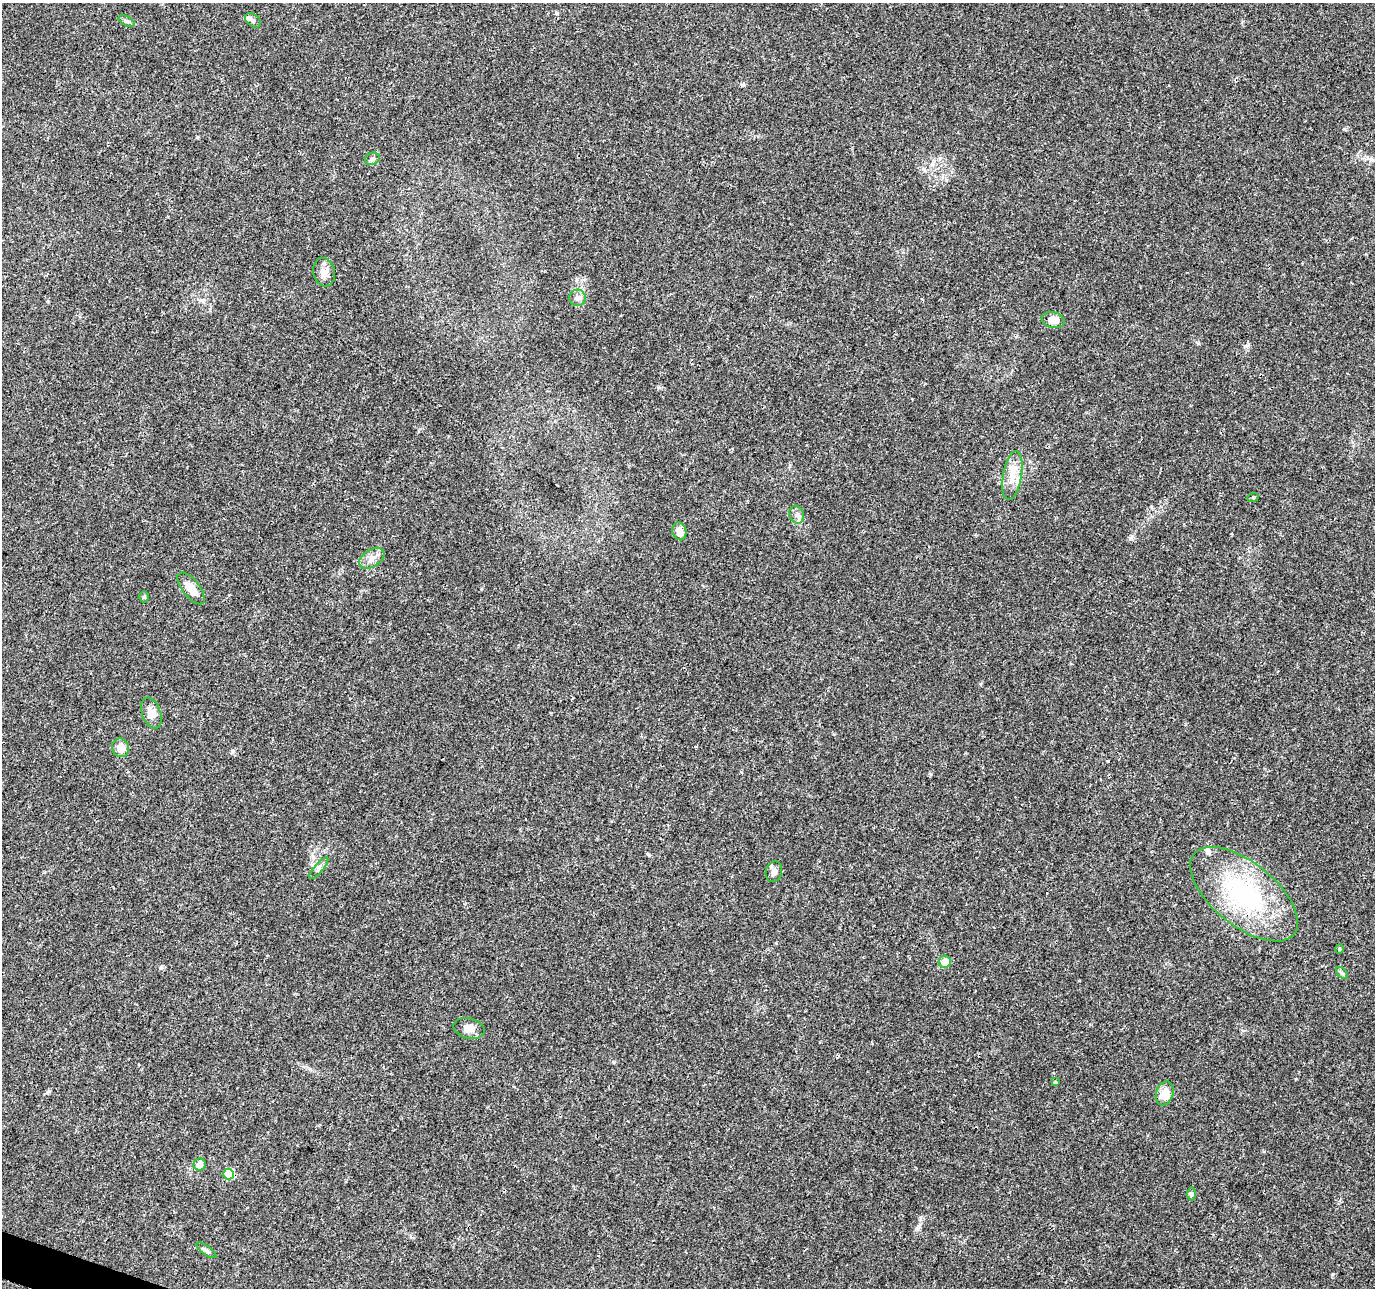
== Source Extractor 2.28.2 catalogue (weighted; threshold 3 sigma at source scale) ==
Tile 7 of 4 x 4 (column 3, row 2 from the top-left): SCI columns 2750-4122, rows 2792-4077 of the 5505 x 5644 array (HDU 1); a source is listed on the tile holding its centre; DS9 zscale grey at full resolution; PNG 1377 x 1290 px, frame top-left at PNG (2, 3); each listed source drawn as its Kron ellipse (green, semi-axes under 4 px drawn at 4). Shown black and unused: <1% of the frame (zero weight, under 3 of 4 exposures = <1% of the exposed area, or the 3 px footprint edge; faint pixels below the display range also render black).
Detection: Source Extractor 2.28.2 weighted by HDU 2 'WHT'; one run over the whole footprint, this tile lists its part. Background 0.0464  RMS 0.0039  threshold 0.0174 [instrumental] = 3 sigma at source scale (4.5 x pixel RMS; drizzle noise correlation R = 1.50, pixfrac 1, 0.0396/0.0396 arcsec/px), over >= 5 px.
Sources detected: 29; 1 inside a brighter listed object's ellipse — not listed separately; the other 28 listed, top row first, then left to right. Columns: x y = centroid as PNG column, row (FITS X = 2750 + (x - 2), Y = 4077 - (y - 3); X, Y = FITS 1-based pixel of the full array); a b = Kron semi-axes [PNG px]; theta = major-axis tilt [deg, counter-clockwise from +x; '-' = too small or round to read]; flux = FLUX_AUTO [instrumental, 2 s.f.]
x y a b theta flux
253 20 9 6 -39 1.1
126 21 9 4 -27 0.79
372 159 7 6 - 0.93
324 272 14 11 -76 2.7
578 298 8 8 - 1.5
1053 320 11 7 -12 3.7
1012 476 24 9 80 5.6
1253 497 6 3 19 0.4
797 515 9 7 -70 1.5
679 531 9 7 -75 3.5
372 558 14 8 32 2.7
191 588 19 8 -52 4.6
144 597 6 4 89 0.73
151 713 16 9 -71 2.8
121 748 9 8 - 3.7
319 868 14 4 49 1.2
774 872 10 8 74 1.9
1244 894 64 31 -39 52
1339 949 5 4 - 0.43
945 962 6 6 - 5.1
1342 973 7 4 -45 0.67
469 1028 16 10 -13 3.1
1055 1082 4 3 - 0.58
1165 1093 12 8 72 5.2
200 1164 6 6 - 2.7
229 1174 5 5 - 18
1192 1194 7 4 90 0.74
206 1250 12 4 -36 1
Unlisted compact peaks at least as high as the median listed source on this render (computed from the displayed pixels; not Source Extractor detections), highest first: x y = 232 751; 918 1227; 1246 346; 1333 1274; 614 1062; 924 169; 658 387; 920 1218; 1198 343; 649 855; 557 13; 197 137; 743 85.